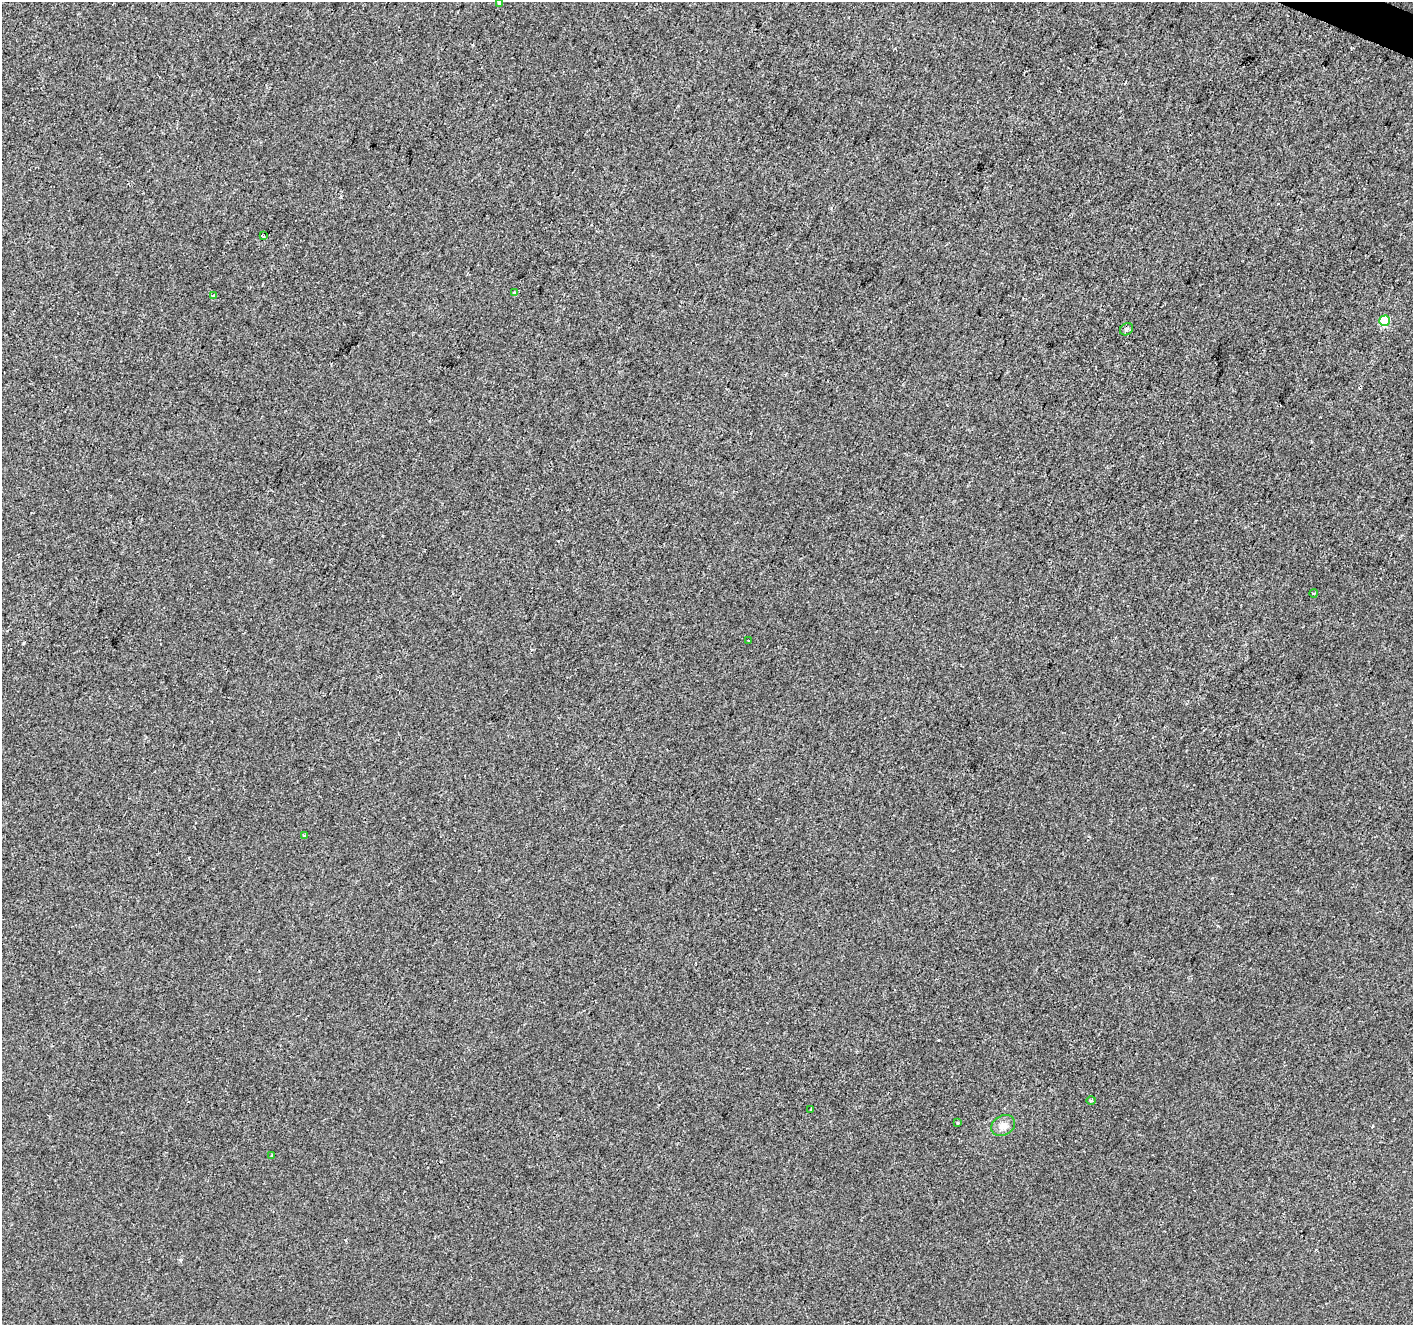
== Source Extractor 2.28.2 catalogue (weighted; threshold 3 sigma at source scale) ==
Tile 10 of 4 x 4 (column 2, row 3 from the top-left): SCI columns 1417-2827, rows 1594-2916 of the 5648 x 5767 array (HDU 1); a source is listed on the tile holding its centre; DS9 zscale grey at full resolution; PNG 1415 x 1327 px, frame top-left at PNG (2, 2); each listed source drawn as its Kron ellipse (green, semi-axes under 4 px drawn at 4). Shown black and unused: <1% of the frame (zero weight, under 2 of 3 exposures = <1% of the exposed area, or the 3 px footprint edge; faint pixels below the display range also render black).
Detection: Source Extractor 2.28.2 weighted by HDU 2 'WHT'; one run over the whole footprint, this tile lists its part. Background 6.98e-04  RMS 0.0057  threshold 0.0258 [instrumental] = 3 sigma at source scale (4.5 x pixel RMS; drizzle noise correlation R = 1.50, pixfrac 1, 0.0396/0.0396 arcsec/px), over >= 5 px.
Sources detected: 14; all 14 listed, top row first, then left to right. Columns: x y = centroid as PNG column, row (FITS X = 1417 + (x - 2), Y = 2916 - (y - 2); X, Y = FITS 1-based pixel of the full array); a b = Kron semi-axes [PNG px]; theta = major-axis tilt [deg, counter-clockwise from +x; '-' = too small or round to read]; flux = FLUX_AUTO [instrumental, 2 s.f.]
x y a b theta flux
499 3 4 3 - 2.4
263 236 3 2 - 0.81
514 292 3 3 - 0.9
214 296 4 3 - 1.6
1385 321 5 5 - 25
1127 329 7 5 35 1.4
1313 593 4 3 - 0.79
749 640 3 3 - 2.2
305 836 4 3 - 2.4
1091 1101 5 3 - 0.71
811 1110 3 3 - 3.9
958 1123 3 3 - 0.51
1003 1126 13 9 31 4.3
272 1155 3 3 - 0.84
Isophote crosses this tile's border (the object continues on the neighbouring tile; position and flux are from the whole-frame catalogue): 1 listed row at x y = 499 3